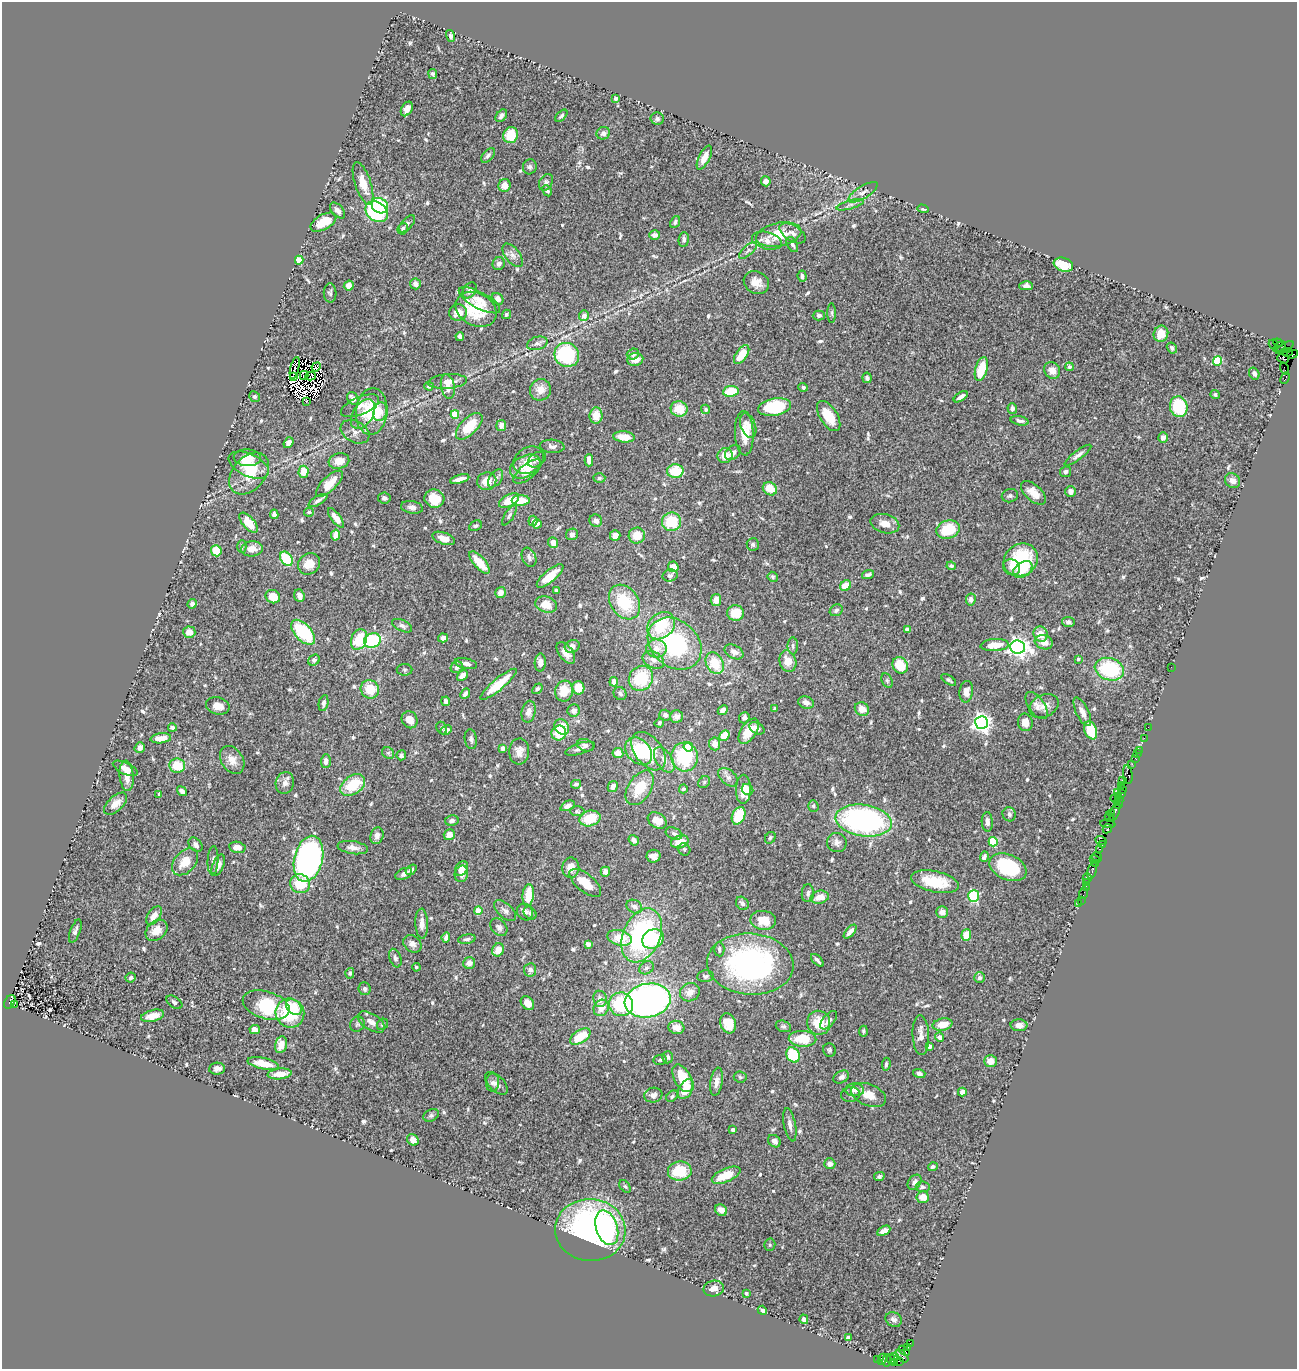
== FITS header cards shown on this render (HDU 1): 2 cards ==
NAXIS1  =                 1295
NAXIS2  =                 1367

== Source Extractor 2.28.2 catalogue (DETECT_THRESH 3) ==
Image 1295 x 1367 px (HDU 1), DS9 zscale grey, 1 PNG px = 1 image px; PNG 1299 x 1371 px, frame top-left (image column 1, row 1367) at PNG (2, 2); each listed source drawn as its Kron ellipse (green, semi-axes under 4 px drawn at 4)
Background 0.762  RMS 0.028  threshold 0.0836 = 3 sigma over >= 5 px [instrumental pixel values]
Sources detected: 689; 11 with non-positive FLUX_AUTO (blend fragments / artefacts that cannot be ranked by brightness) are neither listed nor drawn; of the other 678, the 500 brightest by FLUX_AUTO listed and drawn (178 fainter detections omitted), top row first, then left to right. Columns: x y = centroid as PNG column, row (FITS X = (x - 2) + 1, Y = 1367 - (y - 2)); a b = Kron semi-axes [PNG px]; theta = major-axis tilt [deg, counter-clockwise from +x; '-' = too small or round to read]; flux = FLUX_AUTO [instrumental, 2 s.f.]
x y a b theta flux
450 36 6 4 -75 5.1
433 74 5 3 - 4.4
616 99 3 3 - 5.5
407 109 8 5 60 10
501 116 7 5 53 6.2
561 116 7 4 45 3.6
657 119 6 6 - 4
603 133 7 6 - 7.2
511 135 8 7 - 48
488 155 9 5 47 5.4
704 158 13 5 63 18
530 167 7 7 - 4.8
766 181 5 5 - 6.1
546 182 9 6 61 5.1
363 183 22 8 -72 31
504 185 6 6 - 15
547 191 6 4 -62 5.1
863 192 16 6 32 10
850 205 14 4 16 6.1
380 206 8 7 - 91
923 209 5 4 - 3.9
338 211 9 5 -47 7.4
377 212 12 9 -35 160
323 222 14 7 29 39
675 222 6 4 65 4.5
407 224 10 5 48 5.6
403 229 6 5 - 6.5
793 233 14 8 -32 12
655 235 5 4 - 8.4
779 235 23 12 11 56
684 240 7 5 83 5.8
767 241 15 8 -14 19
792 244 8 5 -63 4.9
748 250 11 5 42 6
513 255 14 7 -53 9.7
299 260 4 4 - 55
499 264 6 6 - 6.2
1063 265 10 6 -19 49
802 276 6 4 -84 5.5
756 282 13 11 -30 19
415 284 5 5 - 8.6
349 286 5 5 - 12
1026 286 7 4 -1 8
470 290 8 6 55 5.7
330 293 9 6 -89 5.1
497 299 6 5 - 9.6
479 300 23 8 -28 20
476 309 22 16 -28 84
458 312 9 8 - 18
832 313 10 4 -89 3.6
506 314 5 4 - 3.5
584 316 5 5 - 15
819 316 6 5 - 4.8
1161 334 8 7 - 28
460 336 4 4 - 8.7
537 343 10 6 16 7.3
1278 343 5 3 - 55
1273 345 5 2 - 28
1279 347 7 3 34 110
1285 347 10 2 32 60
1172 348 6 5 - 5.2
1287 352 5 3 - 240
633 354 6 5 - 4.7
1292 354 6 3 24 100
567 355 13 12 - 150
742 355 11 5 55 36
635 359 8 6 11 18
1283 359 6 3 -21 120
1218 361 5 4 - 94
316 367 5 3 - 5.8
1069 367 4 4 - 6.5
295 368 11 2 76 4.2
1284 368 6 2 -72 36
981 369 12 6 74 51
1052 370 8 7 - 17
1254 374 6 5 - 5.4
304 375 4 2 - 4.4
311 376 5 3 - 4.6
293 377 4 3 - 5.5
867 378 5 4 - 5.2
1285 378 6 3 64 56
447 381 19 7 5 19
429 386 4 4 - 4.3
448 386 12 7 -79 14
803 387 5 4 - 4.2
540 390 11 10 - 20
731 391 8 5 8 56
1215 394 4 4 - 3.7
255 397 5 5 - 3.4
961 397 8 3 33 8.4
353 399 7 5 -53 11
306 401 3 3 - 5
360 406 20 9 23 14
775 407 17 8 10 110
1179 407 10 8 -76 89
1012 408 5 4 - 7.7
679 409 8 7 - 39
706 409 4 4 - 3.5
372 411 23 15 85 82
380 412 9 6 72 15
363 414 16 10 57 18
455 414 4 4 - 49
596 415 8 6 83 23
829 416 17 8 -57 43
1020 421 9 4 -12 5.7
501 425 5 5 - 10
469 426 17 8 45 49
748 426 13 7 -70 14
355 432 15 10 -28 12
744 433 22 9 -88 37
624 437 11 5 -6 28
1163 437 5 5 - 10
288 443 6 4 52 9.1
552 446 12 6 -4 7.7
733 453 9 6 36 8.8
1078 455 16 4 37 7.8
725 456 8 7 - 23
247 458 14 8 -2 19
528 460 16 12 32 22
537 460 10 6 35 5.5
589 460 6 4 -90 13
339 461 10 7 11 22
249 465 21 11 -24 32
525 467 16 10 26 28
675 471 8 6 2 55
304 472 6 5 - 27
527 472 17 7 39 18
1065 472 5 5 - 7.2
249 473 24 16 49 59
496 478 10 6 55 7.7
599 478 6 4 3 3.3
460 479 10 4 16 11
487 481 10 8 22 27
1233 481 8 7 - 12
329 484 17 7 44 33
770 489 7 6 - 33
1070 491 5 5 - 9.1
1033 493 15 8 -43 20
1010 496 8 6 14 5
384 498 6 5 - 5.7
434 499 10 9 - 42
318 500 10 4 31 7.2
509 500 11 5 28 30
521 500 9 5 -1 32
412 507 11 6 -11 7.4
309 512 5 3 - 3.4
274 514 5 4 - 7.5
509 515 11 4 58 4.8
336 518 12 4 -52 15
533 521 5 4 - 5.7
596 521 6 6 - 8.4
671 522 9 9 - 63
249 523 12 6 -49 33
537 524 5 3 - 6.5
885 524 15 9 -15 18
475 526 7 4 26 3.9
948 529 12 9 17 63
572 534 6 5 - 5.3
336 535 5 4 - 17
615 536 5 5 - 13
637 536 8 8 - 28
444 538 12 6 -20 14
553 543 5 5 - 15
753 544 6 6 - 4.4
242 546 6 4 90 3.7
252 549 11 7 3 18
216 551 5 5 - 43
529 557 10 7 -68 6.5
286 559 8 5 -54 83
1021 560 18 15 37 120
480 563 14 5 -49 34
309 564 11 10 - 25
951 566 5 4 - 4
673 567 5 5 - 20
1012 567 9 7 -30 11
1023 570 10 7 36 28
670 575 7 6 - 5
868 575 6 3 19 4.9
550 576 16 6 40 32
773 577 5 4 - 3.4
845 586 6 5 - 26
556 591 4 3 - 3.8
500 592 6 5 - 12
299 596 6 5 - 11
273 597 7 6 - 27
971 599 6 5 - 7.4
716 600 6 5 - 15
624 602 19 14 -55 89
192 604 5 4 - 6.1
546 605 11 8 -14 24
836 610 7 5 33 4.9
736 613 8 8 - 38
1068 622 6 5 - 5.9
402 626 11 5 -26 6.5
661 626 15 12 45 77
907 629 4 4 - 7.4
189 632 6 5 - 14
303 632 15 8 -47 110
1041 634 8 7 - 23
443 638 5 4 - 9.9
359 639 11 7 68 61
372 640 8 7 - 110
1044 642 9 7 -18 16
675 644 29 23 -41 210
995 645 14 6 4 31
572 646 7 6 - 10
793 646 8 5 -88 4.5
1018 647 7 6 - 1000
656 648 10 9 - 18
734 652 10 6 -28 11
566 653 12 7 -53 16
1078 659 4 3 - 3.5
314 660 6 5 - 3.7
653 660 11 8 -29 11
788 661 11 8 -72 26
540 663 9 5 89 10
715 663 11 8 -63 53
466 664 11 5 -12 9
900 665 8 7 - 41
457 667 6 5 - 7.6
1171 667 2 2 - 31
1109 669 15 11 -18 130
405 670 8 6 0 3.9
462 676 6 4 42 12
641 678 13 11 50 86
949 680 8 4 -35 3.3
887 681 8 5 -64 3.6
614 682 4 4 - 10
498 684 23 5 40 54
578 688 7 6 - 29
370 689 9 9 - 40
537 689 6 4 50 3.5
564 691 10 9 - 35
966 692 11 7 83 14
620 693 7 6 - 4.4
465 694 6 4 48 7.2
446 701 5 4 - 7.2
806 702 8 6 -22 9.5
323 703 8 4 78 5.8
1037 705 15 8 -55 11
218 706 12 8 -13 18
1044 706 15 11 27 15
775 709 3 3 - 3.7
862 709 7 6 - 19
723 710 5 4 - 8.8
574 711 6 6 - 8.8
529 712 11 6 77 11
1082 712 15 6 -64 13
665 715 6 5 - 7.5
676 716 6 6 - 9.7
744 718 6 5 - 6.1
410 720 9 7 -58 16
1025 722 9 7 -79 15
659 723 5 4 - 3.6
981 723 6 6 - 860
562 727 8 7 - 37
1148 727 2 2 - 12
172 728 4 4 - 6
442 728 6 5 - 3.4
757 728 8 5 -28 8.3
446 730 6 4 27 7.4
1091 730 9 6 -69 59
749 731 14 7 55 32
559 733 7 7 - 44
724 735 6 4 49 28
161 738 10 5 6 20
1144 738 2 2 - 28
471 739 10 6 -83 5.4
715 744 6 5 - 15
585 745 9 6 -18 6.5
688 747 5 4 - 43
140 748 5 5 - 10
503 748 4 4 - 13
580 749 15 5 17 9.3
1139 750 2 2 - 33
519 751 13 10 87 17
639 751 15 11 -47 88
648 751 22 13 -52 54
388 753 6 5 - 3.4
618 753 5 5 - 18
1137 753 2 2 - 25
401 755 5 5 - 5.7
684 757 14 13 - 120
1136 759 3 2 - 46
232 760 15 11 -57 18
664 760 14 8 -57 15
326 761 7 5 87 9.6
1132 764 2 2 - 18
177 766 8 7 - 45
125 768 13 5 -25 12
1128 775 9 4 -82 170
127 776 15 7 -84 21
728 777 11 7 -40 8.3
1122 780 2 2 - 59
704 782 6 5 - 3.3
285 783 11 9 76 11
576 784 5 4 - 4.8
353 785 14 9 35 66
1121 785 2 2 - 25
613 786 5 4 - 12
640 788 19 11 57 57
683 789 4 4 - 5.7
743 789 14 7 89 26
747 789 6 5 - 7.4
1122 789 3 2 - 29
182 791 5 4 - 7.5
1118 792 2 2 - 65
1122 793 3 3 - 65
159 794 4 3 - 5.1
1119 796 3 3 - 78
1115 799 4 3 - 69
1119 801 5 3 - 95
116 804 14 7 43 16
1118 804 3 2 - 85
568 806 7 4 27 8.6
813 806 6 5 - 3.5
577 811 7 5 -2 3.5
1115 812 9 3 69 190
1111 813 3 3 - 110
1009 814 7 6 - 5.4
739 816 9 6 66 46
1109 817 5 3 - 64
590 818 10 7 16 49
452 820 6 5 - 6.2
657 820 10 7 -33 26
864 821 28 16 -8 490
987 822 10 5 -87 11
1108 824 8 4 -7 180
1107 829 5 3 - 34
674 833 9 5 -22 4.6
449 835 6 5 - 17
377 836 8 6 74 9.6
770 838 6 5 - 3.6
634 840 5 4 - 7.4
1101 840 6 2 -21 64
680 842 9 6 18 27
837 842 10 9 - 9.1
993 842 4 4 - 84
195 845 8 6 -50 6.5
1102 845 4 2 - 66
237 847 8 5 -10 16
353 848 15 6 -9 12
684 849 6 5 - 3.5
1099 849 3 2 - 47
653 856 7 6 - 15
984 857 5 3 - 4.9
1097 857 5 3 - 44
309 859 23 14 76 630
213 860 14 5 87 6.7
1095 860 5 2 - 73
185 862 15 10 48 31
1095 864 3 2 - 8.1
218 865 11 5 67 11
1008 867 19 12 -24 110
461 868 8 5 55 13
571 868 10 8 87 19
411 870 6 4 34 5.5
1092 870 9 3 74 170
605 872 5 5 - 12
404 874 9 5 25 9.2
461 874 8 6 78 14
1087 878 5 3 - 9.8
935 882 24 10 -12 67
585 883 19 9 -40 32
1087 883 4 3 - 45
300 884 10 9 - 52
1086 887 2 2 - 15
808 893 9 6 86 5.8
1084 893 6 2 72 18
528 895 11 5 85 44
974 896 6 5 - 140
820 897 9 6 12 21
1081 900 2 2 - 5.2
742 903 7 5 -50 5.1
1079 903 3 2 - 11
634 907 8 6 -29 10
478 911 4 4 - 51
505 911 13 7 -44 8.2
525 912 9 7 -51 9.3
942 912 6 6 - 13
530 913 7 5 -45 5.9
154 915 10 6 53 15
763 920 13 9 -8 31
422 924 15 6 -88 13
499 927 10 7 -49 6.6
156 930 12 9 42 23
75 931 12 5 69 6.6
850 932 8 4 49 8
642 935 28 18 67 280
966 935 6 5 - 26
446 937 5 4 - 7.4
620 938 12 7 -14 45
467 939 9 4 9 4.9
653 939 11 9 27 65
412 944 10 8 -43 10
588 944 4 4 - 12
719 949 7 5 -86 4.2
498 950 7 6 - 24
395 958 9 5 -70 5.1
817 960 8 3 -46 4.9
469 963 6 5 - 11
750 964 43 30 -5 420
416 967 4 3 - 3.8
646 968 8 6 33 5.1
530 970 6 6 - 8.3
350 973 5 4 - 3.9
705 976 8 6 5 4.5
131 978 5 4 - 5
980 978 5 5 - 6.3
365 989 6 6 - 5.3
690 992 10 9 - 13
600 999 8 6 -83 12
648 1001 23 17 11 740
10 1002 7 5 61 520
174 1002 9 5 -36 4.9
527 1003 7 6 - 20
621 1004 12 12 - 130
14 1005 3 2 - 36
266 1005 24 13 -17 120
294 1007 9 6 -45 54
601 1008 8 7 - 23
290 1013 15 14 - 82
153 1016 12 5 14 24
829 1020 11 6 50 8.8
371 1022 15 8 -32 13
728 1023 10 7 -71 38
819 1023 12 11 - 40
357 1024 8 7 - 4.2
382 1024 6 5 - 3.5
942 1025 10 6 11 24
1019 1025 8 6 -3 10
783 1026 8 5 -18 4.1
676 1027 8 6 -14 15
255 1029 5 4 - 15
863 1031 5 4 - 4
921 1035 20 8 -87 13
580 1037 11 6 33 49
940 1037 4 4 - 7.6
803 1039 14 8 -3 50
281 1045 8 6 79 17
929 1047 4 3 - 4.9
829 1050 7 6 - 3.5
793 1055 8 6 -60 62
668 1057 6 5 - 4.6
660 1060 6 5 - 3.4
990 1061 6 6 - 12
263 1064 16 5 -12 33
886 1064 6 4 83 3.8
217 1069 8 6 6 8.5
919 1073 6 4 -17 6.4
280 1074 12 5 6 20
740 1077 6 5 - 3.7
841 1077 8 6 29 7.3
683 1078 15 8 -60 46
717 1082 14 6 81 11
492 1083 9 6 82 6.9
496 1083 14 7 -45 10
686 1089 11 6 58 29
855 1090 9 6 -3 13
962 1092 4 4 - 8.3
653 1095 9 7 9 9.8
851 1095 9 7 12 5.2
869 1095 18 10 -22 24
672 1096 6 4 41 4
431 1115 8 5 28 4.2
790 1125 17 6 -79 9.7
733 1129 3 3 - 5.7
413 1140 6 5 - 12
774 1141 7 5 -42 8.9
830 1164 5 5 - 8.6
933 1167 5 4 - 3.9
680 1171 12 9 6 64
726 1175 15 6 22 43
879 1176 5 4 - 4
915 1182 8 6 52 8.2
625 1186 7 4 -52 3.4
923 1187 7 5 -5 4.1
923 1197 6 5 - 16
721 1210 6 5 - 11
607 1228 18 10 -72 45
590 1230 35 31 -3 480
884 1231 7 4 30 9.9
770 1245 6 5 - 3.4
714 1289 10 8 11 14
746 1293 3 3 - 3.9
762 1310 5 4 - 3.5
804 1319 5 3 - 5.3
894 1319 8 7 - 9.1
848 1338 4 4 - 17
910 1344 3 2 - 59
907 1347 3 2 - 16
904 1351 6 3 -40 63
894 1356 4 3 - 80
902 1356 8 4 -47 130
877 1359 3 3 - 26
882 1359 6 3 63 130
891 1359 5 4 - 300
887 1360 6 4 82 180
899 1361 4 2 - 45
894 1363 3 3 - 57
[178 fainter detections neither listed nor drawn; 11 non-positive-flux detections neither listed nor drawn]